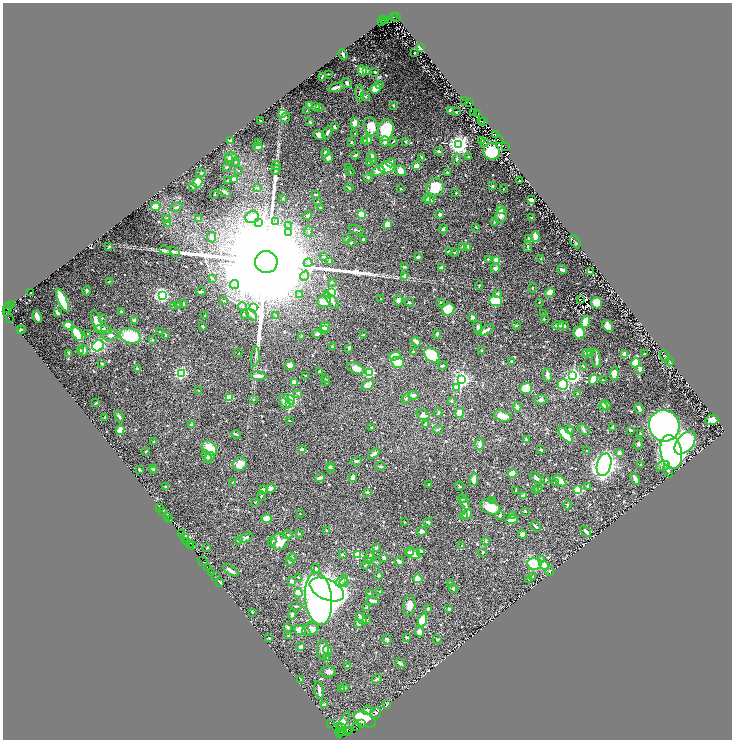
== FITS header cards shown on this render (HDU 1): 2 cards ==
NAXIS1  =                 1459
NAXIS2  =                 1475

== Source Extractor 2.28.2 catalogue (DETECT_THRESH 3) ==
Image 1459 x 1475 px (HDU 1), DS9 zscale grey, zoomed out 1/2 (1 PNG px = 2 x 2 image px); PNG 734 x 742 px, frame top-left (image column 2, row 1474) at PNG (3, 3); each listed source drawn as its Kron ellipse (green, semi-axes under 4 px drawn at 4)
Background 1.14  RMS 0.014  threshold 0.0411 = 3 sigma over >= 5 px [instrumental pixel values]
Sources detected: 768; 64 cannot appear on this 1/2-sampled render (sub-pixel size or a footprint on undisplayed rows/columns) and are neither listed nor drawn; of the other 704, the 500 brightest by FLUX_AUTO listed and drawn (204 fainter detections omitted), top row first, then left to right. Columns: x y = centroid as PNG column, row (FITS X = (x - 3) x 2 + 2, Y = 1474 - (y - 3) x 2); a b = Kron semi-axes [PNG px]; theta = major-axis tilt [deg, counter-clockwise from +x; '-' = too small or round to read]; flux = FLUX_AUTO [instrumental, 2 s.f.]
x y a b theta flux
394 17 2 2 - 870
396 17 4 2 - 890
383 20 2 2 - 810
381 21 3 1 - 81
385 21 2 2 - 590
420 48 4 2 - 10
414 52 2 2 - 3.3
343 55 5 2 - 6.8
362 71 5 4 - 33
366 71 3 3 - 5.7
375 72 3 3 - 3.5
328 74 2 1 - 1.9
322 76 4 2 - 3.8
347 83 5 3 - 4.8
380 84 3 3 - 1.9
336 87 8 3 18 11
375 89 5 4 - 32
360 93 8 3 -86 5.1
365 97 4 3 - 3.8
465 101 2 1 - 2.3
469 103 3 2 - 4.3
309 105 3 2 - 2.6
393 105 4 2 - 2
316 106 3 2 - 12
319 107 2 2 - 2.9
307 111 2 2 - 1.9
450 111 3 3 - 8.2
456 112 2 2 - 3.2
282 113 3 3 - 110
474 113 2 2 - 1.8
478 113 2 1 - 5
285 118 5 4 - 4.1
260 121 2 2 - 2.1
484 121 3 2 - 4.1
310 122 4 3 - 5.4
482 122 2 2 - 2
355 123 5 4 - 22
334 127 3 2 - 6.2
371 127 10 7 -66 49
386 130 11 8 76 170
327 133 7 3 65 8.7
355 133 2 2 - 3.1
319 135 6 4 -22 17
495 135 3 2 - 9.6
364 140 3 2 - 4
367 140 4 3 - 30
481 140 3 2 - 3.1
499 140 2 1 - 2.8
230 141 3 2 - 12
385 141 5 3 - 9.5
259 142 2 2 - 4.7
352 142 4 3 - 2.2
393 142 5 2 - 2.2
405 142 3 2 - 3.8
485 143 2 2 - 3.5
458 144 4 4 - 1700
258 147 4 3 - 10
505 147 2 1 - 3.3
438 151 4 2 - 6
492 152 8 8 - 100
325 153 3 3 - 8.3
356 155 4 2 - 7.2
372 156 3 3 - 5.8
468 156 2 2 - 2.4
231 157 6 5 - 12
421 157 2 2 - 2.1
229 158 3 2 - 4.5
328 158 5 4 - 7
372 158 6 3 -81 10
456 159 5 3 - 4.2
235 162 4 3 - 2.4
370 163 3 2 - 11
391 163 4 3 - 21
276 166 4 4 - 3.1
416 166 3 2 - 33
227 167 4 3 - 3.9
349 168 3 2 - 2.2
386 168 8 6 0 72
238 170 2 2 - 2.9
276 170 5 3 - 2.7
378 171 7 4 27 17
400 171 6 5 - 23
350 172 4 2 - 1.9
201 173 4 3 - 3.3
447 173 3 2 - 3.7
368 177 4 3 - 3.5
234 180 4 3 - 15
227 181 3 2 - 3.9
519 181 2 2 - 2.4
198 182 5 4 - 82
492 186 3 2 - 5.4
193 187 4 3 - 2.7
257 187 4 3 - 4.1
435 187 9 8 - 62
349 188 4 2 - 3
401 189 2 2 - 2
503 189 2 2 - 2.9
225 192 6 2 -32 5.3
456 193 3 2 - 1.9
215 194 3 1 - 2.3
316 194 3 2 - 3.3
282 198 2 2 - 2.1
427 198 4 4 - 19
430 200 5 3 - 3.9
532 200 2 2 - 72
318 202 4 2 - 2.5
156 207 5 4 - 38
176 207 6 3 22 4.9
320 207 2 2 - 4
501 209 4 3 - 44
361 215 3 3 - 130
440 215 3 3 - 7.3
308 216 5 2 - 6.1
501 216 8 5 68 12
252 217 7 6 - 37
166 218 2 2 - 2.9
199 218 3 3 - 5.9
532 218 3 2 - 2.9
276 222 4 3 - 2.4
494 222 4 3 - 2.5
167 223 3 3 - 2.4
259 223 4 2 - 3.2
387 224 4 3 - 40
288 226 4 3 - 4.7
476 227 3 2 - 2.3
443 229 4 3 - 3.9
356 230 8 3 -21 5.1
308 231 5 2 - 1.9
288 233 4 2 - 2.5
212 237 5 3 - 16
535 237 5 3 - 38
529 238 4 3 - 2.5
347 239 3 2 - 3.5
363 239 3 2 - 4.5
575 242 7 2 -58 2.3
351 243 2 2 - 2.3
463 246 2 2 - 6.3
109 247 3 3 - 2.7
468 247 2 2 - 4.8
528 247 5 2 - 2.7
165 250 6 4 -20 4.2
449 251 3 2 - 6.1
175 252 5 3 - 3.4
454 252 3 3 - 3.1
324 257 3 2 - 2.5
418 257 3 2 - 5.9
488 259 3 3 - 2.3
541 259 4 4 - 3
496 260 2 2 - 88
330 261 3 2 - 2.1
266 262 11 11 - 210000
308 263 4 3 - 3.7
404 267 2 2 - 12
441 268 4 3 - 9.7
495 268 5 3 - 7.3
562 270 4 2 - 10
590 272 3 2 - 3.6
305 276 5 4 - 5.1
405 276 4 3 - 9
212 278 3 3 - 2
109 281 3 2 - 2.1
332 282 2 2 - 3.1
234 285 5 3 - 4.4
479 286 4 2 - 1.9
533 288 5 2 - 1.8
87 291 4 4 - 6.1
31 292 2 2 - 3.2
201 292 4 2 - 7.9
332 292 4 4 - 81
550 293 5 4 - 35
300 294 4 3 - 2.8
497 294 4 3 - 6.2
162 295 4 4 - 650
381 299 2 2 - 1.9
580 299 2 1 - 1.9
62 300 12 4 -65 220
224 300 3 2 - 1.9
331 300 11 4 -51 13
398 300 5 3 - 13
324 301 7 5 7 52
495 301 6 5 - 96
409 302 5 4 - 3.1
440 302 3 2 - 2
539 302 2 2 - 2
597 303 5 5 - 51
183 304 3 3 - 3.4
11 305 2 1 - 51
179 305 3 3 - 2.9
174 307 3 2 - 2.6
242 307 4 3 - 2.9
8 308 5 2 - 450
254 308 2 2 - 32
448 310 6 5 - 63
6 312 3 2 - 220
121 312 4 2 - 3.1
57 313 3 2 - 5
245 314 2 2 - 5.3
544 314 3 2 - 4.7
252 315 7 2 -50 4.4
205 316 2 2 - 2.2
276 316 3 2 - 2.7
37 317 6 3 -65 15
472 317 4 4 - 6.5
9 318 2 2 - 250
102 318 2 2 - 4.4
544 319 3 2 - 2.4
135 320 3 3 - 9.7
97 321 11 4 -72 49
586 322 6 4 72 35
68 325 4 4 - 38
517 325 4 2 - 3.1
558 325 6 3 5 12
203 326 3 2 - 4.7
563 326 5 2 - 9.4
608 326 6 5 - 19
325 327 5 5 - 30
478 328 7 4 -78 6.1
22 329 2 1 - 1.9
103 329 9 3 -7 18
324 329 3 2 - 7
20 330 2 2 - 2.7
486 330 8 3 26 13
160 332 2 1 - 1.8
88 333 3 2 - 3.1
579 333 6 6 - 73
77 334 7 3 -58 85
317 334 4 4 - 4.8
364 334 4 2 - 3.5
437 334 4 3 - 4.3
110 335 8 5 2 8.5
166 335 2 2 - 10
130 336 10 7 -15 110
301 336 3 3 - 1.8
152 340 4 3 - 2.3
416 342 5 3 - 10
98 346 6 5 - 170
332 347 3 2 - 3.9
349 348 4 2 - 4.9
84 350 5 3 - 7.8
482 350 3 3 - 2.6
80 351 3 2 - 2.4
413 351 2 2 - 5.3
69 353 3 2 - 6.7
239 353 2 2 - 2.5
587 353 4 3 - 9.9
591 353 3 2 - 4.1
625 354 2 2 - 49
644 354 3 2 - 3.4
432 355 8 6 -44 130
395 356 5 3 - 71
665 356 6 4 -67 2.2
255 357 10 2 83 5.9
596 359 9 3 -87 7.4
511 361 3 2 - 2.3
670 361 5 3 - 3.5
398 362 6 5 - 90
636 363 4 4 - 75
102 364 2 2 - 8.3
290 365 5 4 - 21
443 365 5 3 - 5.1
584 366 4 2 - 2.1
356 368 9 5 -23 24
137 369 3 2 - 6.1
640 369 4 3 - 14
319 371 3 2 - 6.1
369 372 3 3 - 250
181 373 3 3 - 500
614 374 6 4 83 26
547 375 7 3 -81 11
258 376 8 3 -8 17
305 376 3 2 - 2.8
573 376 3 3 - 1000
326 378 3 3 - 3
462 379 3 3 - 950
593 379 6 4 64 24
604 380 3 2 - 2.3
295 382 3 3 - 30
326 382 3 2 - 2.1
368 385 6 5 - 19
563 385 5 5 - 120
457 387 2 2 - 28
526 388 6 5 - 50
198 390 2 2 - 2.6
298 393 3 3 - 5.3
578 393 3 2 - 2.7
413 395 5 3 - 14
229 397 2 2 - 79
406 398 5 3 - 2.8
254 399 3 2 - 1.8
290 400 5 4 - 200
541 400 6 4 -3 7.5
451 401 3 3 - 2.6
285 402 8 5 -67 23
96 403 3 2 - 1.8
289 404 3 3 - 110
606 405 5 3 - 11
603 406 5 3 - 6.3
517 407 5 3 - 11
639 409 5 2 - 15
438 413 4 3 - 3.6
459 413 5 4 - 23
423 415 7 5 -19 14
119 416 5 2 - 7.2
502 416 8 5 -18 27
104 417 2 2 - 6.4
289 420 2 2 - 1.9
712 420 6 5 - 15
426 424 4 3 - 9.1
192 425 3 2 - 16
664 426 16 15 - 1300
613 427 3 3 - 6.4
372 428 2 2 - 7.1
438 429 5 3 - 3.4
120 430 5 3 - 79
569 430 4 3 - 4.3
584 430 6 4 -43 5.7
630 430 4 3 - 4.5
236 434 5 2 - 3.8
641 434 3 3 - 3.3
566 435 10 4 -48 110
526 440 4 3 - 4.2
153 442 3 2 - 1.9
638 443 6 4 73 4.9
685 443 13 8 50 490
480 444 6 4 90 18
210 448 8 6 -43 71
302 450 3 3 - 13
541 450 2 2 - 7.6
146 451 2 2 - 7.1
587 451 2 2 - 2.6
671 452 17 10 -79 910
619 453 4 3 - 6.5
374 454 7 3 34 8.4
207 457 7 4 -61 7.6
210 457 5 4 - 5.3
356 461 6 3 8 4.9
240 464 7 6 - 29
641 464 4 2 - 1.9
604 465 11 7 74 1200
380 466 5 2 - 5.3
663 466 7 5 14 9.1
330 467 4 3 - 6.3
153 468 3 2 - 5.2
331 469 3 3 - 6.3
139 470 2 2 - 5.8
154 471 3 2 - 7.5
668 471 7 3 -66 4
513 473 4 3 - 57
320 478 5 2 - 7.7
353 478 4 2 - 15
536 478 7 3 -45 7.7
474 479 7 4 82 14
635 479 6 2 -58 22
546 480 2 2 - 3.1
560 481 7 4 -41 34
233 482 4 2 - 3.1
555 482 4 3 - 2.8
429 484 3 2 - 2
460 486 5 2 - 2.4
587 486 3 2 - 2.3
166 487 3 2 - 3.8
271 488 5 3 - 11
538 488 4 3 - 3.4
263 490 4 3 - 8.2
577 490 3 3 - 190
516 491 3 2 - 3.8
536 491 4 2 - 1.8
367 492 2 2 - 11
523 495 4 3 - 11
261 496 4 2 - 1.8
463 499 4 3 - 2.5
492 501 3 2 - 4.4
255 502 3 2 - 2
465 504 7 3 -57 5.9
567 505 4 3 - 3.1
160 507 2 1 - 41
490 507 10 7 -27 55
163 511 2 1 - 97
525 511 3 2 - 2.9
300 514 2 2 - 2.4
467 514 5 3 - 17
500 515 4 3 - 4.1
512 515 3 2 - 2.4
463 516 4 3 - 4
167 517 3 1 - 95
267 518 5 4 - 32
169 519 2 1 - 70
512 520 6 4 20 20
404 522 2 2 - 4
428 522 4 3 - 4.2
536 527 6 2 -43 4.3
327 531 3 3 - 4.6
422 531 5 3 - 11
586 531 6 3 -45 12
299 533 4 3 - 2.1
181 534 2 2 - 240
522 534 4 4 - 9.1
288 535 5 3 - 4.6
184 538 3 2 - 65
246 538 7 3 24 6.4
238 540 2 2 - 1.9
187 541 3 1 - 310
280 541 9 8 - 52
486 541 4 2 - 2.9
272 542 4 3 - 3.3
189 544 2 1 - 110
190 545 2 1 - 93
193 545 4 1 - 130
462 546 3 2 - 5.5
207 548 2 2 - 2.6
376 548 2 2 - 13
421 551 3 3 - 3.6
409 552 4 4 - 4.1
483 552 3 2 - 3.2
413 553 8 5 -27 19
357 554 3 3 - 150
342 555 3 2 - 2.7
370 555 3 2 - 1.8
292 557 4 3 - 3.3
369 557 7 2 64 3.2
384 558 4 3 - 9.9
542 560 4 3 - 3.8
203 561 5 1 - 190
290 561 3 3 - 5.8
399 561 5 3 - 8.2
376 562 5 2 - 2.5
534 564 7 5 -11 110
365 565 4 3 - 3
544 565 5 3 - 20
207 567 2 1 - 110
316 569 5 3 - 3.1
231 570 9 2 -34 12
550 571 5 4 - 5.1
211 572 2 1 - 98
379 575 3 2 - 2.8
215 577 2 1 - 54
298 577 4 2 - 2.1
533 577 2 2 - 4.7
418 579 4 3 - 41
529 579 2 2 - 3.5
292 581 3 2 - 11
342 581 7 4 36 7
220 582 3 2 - 2.5
344 582 5 4 - 4.7
450 584 4 3 - 2.5
453 589 4 3 - 4.5
327 590 18 10 -24 4200
380 591 2 2 - 8.2
298 593 4 3 - 66
370 594 4 3 - 3.2
318 599 26 13 -84 1800
373 601 6 2 -11 8.2
409 605 10 6 86 18
296 606 6 3 -3 3
367 608 3 3 - 7.2
428 609 3 2 - 4.9
449 609 3 3 - 4
252 612 3 2 - 2.2
292 614 5 4 - 5.8
361 618 7 3 -53 16
367 619 3 3 - 3.6
422 620 7 3 70 92
358 623 3 2 - 17
288 627 3 2 - 4.7
313 628 6 4 -70 13
310 629 8 6 33 23
300 630 6 4 -19 23
419 632 5 4 - 13
289 636 3 3 - 2.3
406 637 3 2 - 3.3
269 638 2 2 - 3.1
437 639 4 2 - 2
387 640 5 3 - 6.6
300 647 4 3 - 6.7
327 649 4 3 - 7.8
323 650 10 6 -89 30
327 657 2 2 - 17
400 663 6 3 -31 6.3
347 666 2 2 - 3
328 672 7 6 - 12
377 679 5 3 - 4
301 680 3 1 - 2.3
344 688 4 3 - 2.5
342 689 3 2 - 3.3
319 691 9 2 -79 15
325 705 4 3 - 16
387 705 4 2 - 2
367 710 5 3 - 9.8
376 713 6 5 - 5.4
365 719 11 7 -25 130
330 723 2 1 - 51
343 723 13 4 60 23
362 724 3 1 - 87
357 726 3 2 - 97
339 727 2 1 - 160
341 728 2 1 - 840
341 731 3 2 - 440
347 731 3 1 - 160
350 731 3 2 - 170
339 733 2 1 - 78
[204 fainter detections neither listed nor drawn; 64 sub-pixel or undisplayed-footprint detections neither listed nor drawn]